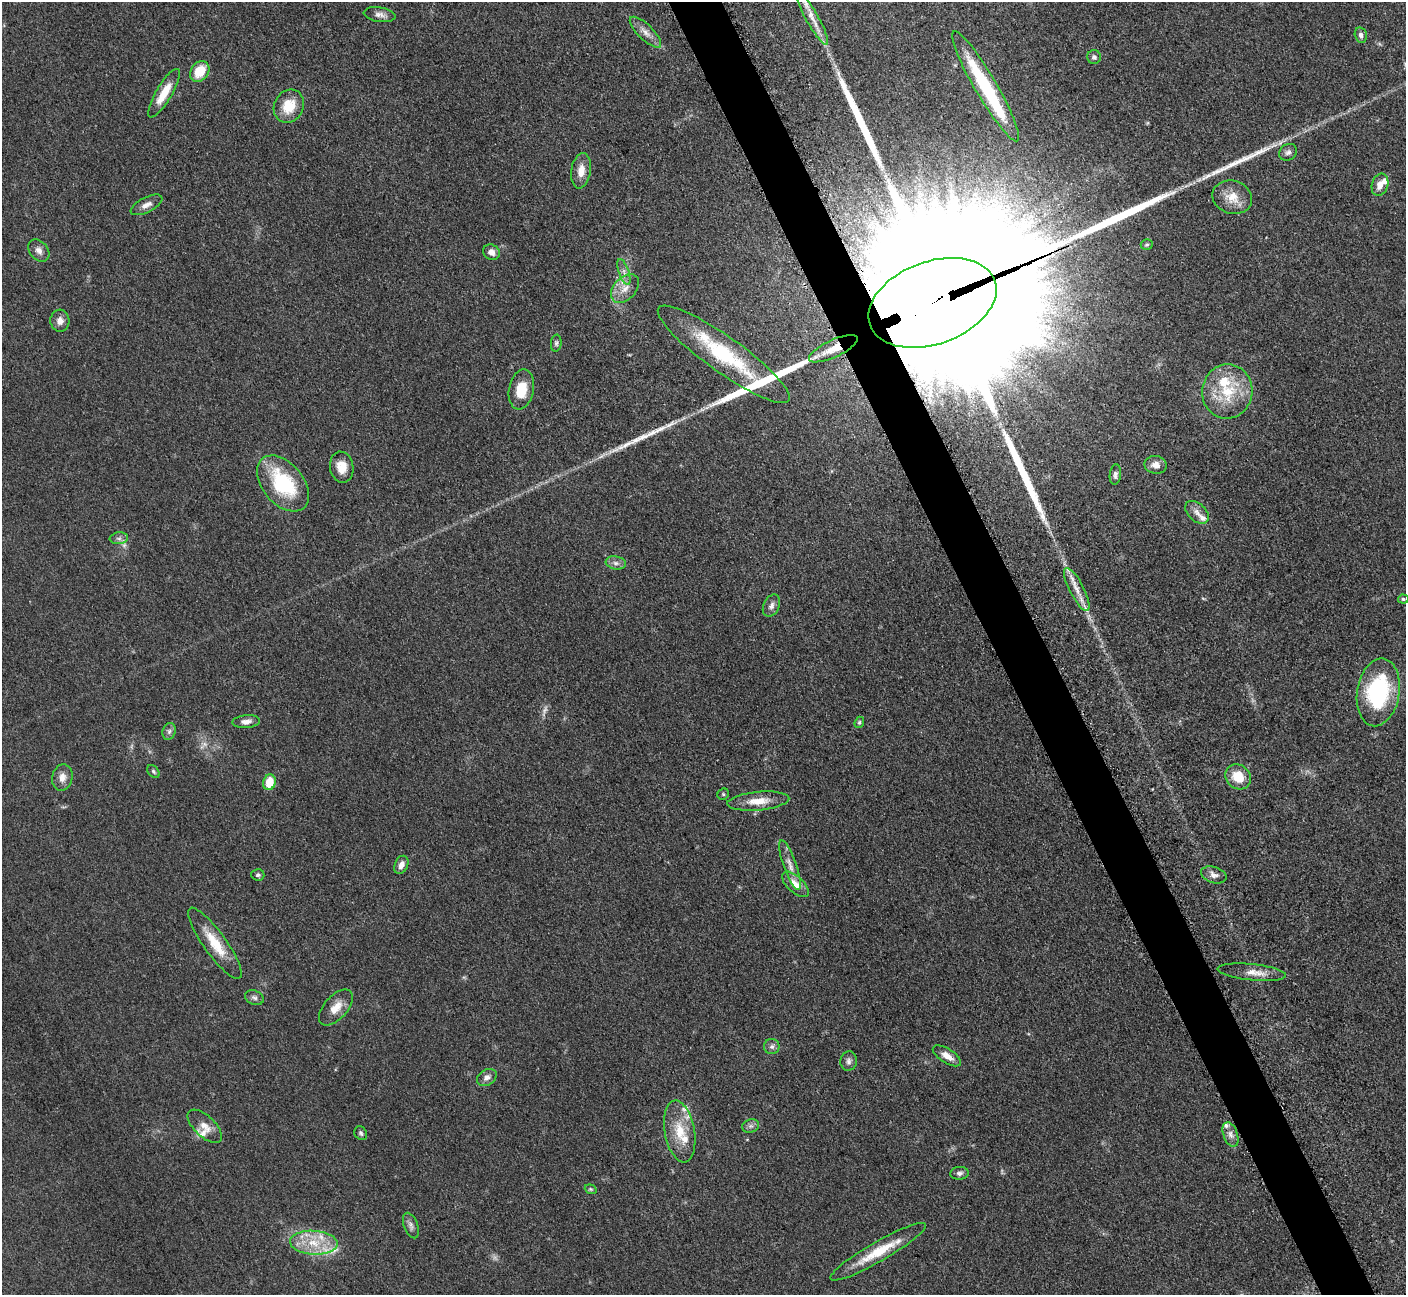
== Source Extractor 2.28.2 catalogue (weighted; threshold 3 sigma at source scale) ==
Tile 6 of 4 x 4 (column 2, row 2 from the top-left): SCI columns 1424-2827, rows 2885-4177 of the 5700 x 5663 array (HDU 1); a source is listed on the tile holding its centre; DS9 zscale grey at full resolution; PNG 1408 x 1297 px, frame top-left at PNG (2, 2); each listed source drawn as its Kron ellipse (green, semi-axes under 4 px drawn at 4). Shown black and unused: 4% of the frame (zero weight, under 3 of 5 exposures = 4% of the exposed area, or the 3 px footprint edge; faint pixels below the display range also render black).
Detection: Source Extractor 2.28.2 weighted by HDU 2 'WHT'; one run over the whole footprint, this tile lists its part. Background 0.0529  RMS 0.0056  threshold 0.0253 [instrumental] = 3 sigma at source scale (4.5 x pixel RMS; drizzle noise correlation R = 1.50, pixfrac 1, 0.05/0.05 arcsec/px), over >= 5 px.
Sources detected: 93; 5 too faint to see at this stretch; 6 long thin detections or spike segments (spike, bleed or trail) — neither listed nor drawn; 13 inside a brighter listed object's ellipse — not listed separately; the other 69 listed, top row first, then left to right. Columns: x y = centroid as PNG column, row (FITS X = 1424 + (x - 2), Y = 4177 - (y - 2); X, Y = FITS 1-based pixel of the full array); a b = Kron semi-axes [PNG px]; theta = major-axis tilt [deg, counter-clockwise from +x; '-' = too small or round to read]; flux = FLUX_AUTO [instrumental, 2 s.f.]
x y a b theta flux
380 15 16 7 -9 3.3
812 18 30 6 -60 7.1
645 32 20 7 -44 4.8
1361 35 8 6 -78 2
1094 57 7 7 - 1.7
200 71 11 8 55 14
986 86 63 11 -60 48
164 93 28 8 59 12
289 106 17 14 62 14
1288 152 9 8 - 2.2
581 171 18 9 81 6.7
1380 185 11 8 73 4.6
1232 197 20 16 -19 9.9
147 205 17 7 27 3.8
1147 245 6 5 - 1.1
39 250 12 9 -50 3.5
491 252 8 7 - 3.6
624 272 13 5 -71 2.7
625 288 17 11 46 7
932 303 66 41 20 100000
60 321 11 9 -86 3.7
556 343 8 5 83 1.3
833 349 26 8 25 13
724 354 80 18 -36 55
521 389 20 12 79 13
1227 391 27 25 81 26
1156 465 11 9 -11 4.1
342 467 15 11 -80 7.7
1115 475 10 5 85 1.9
283 483 32 20 -50 44
1197 512 14 8 -43 3.9
119 538 9 6 6 1.9
616 563 10 6 -10 2.4
1077 589 24 7 -63 7
1403 599 5 4 - 0.9
771 606 11 8 64 2.7
1378 692 34 21 81 67
246 722 14 6 6 3.4
859 722 6 4 68 0.94
169 731 8 6 74 1.7
153 771 7 5 -51 1.1
62 777 13 10 77 4.7
1238 777 13 12 - 12
269 782 8 6 75 12
723 794 6 5 - 0.89
758 801 31 9 5 10
401 865 9 6 66 3.5
790 865 26 6 -71 5.3
258 875 7 5 -4 1.2
1214 875 13 8 -17 3.2
795 884 17 8 -42 6.7
215 943 43 11 -54 17
1252 972 34 8 -6 7
254 998 10 7 -22 1.9
336 1007 22 11 48 8.2
772 1047 7 7 - 2
947 1056 16 7 -32 5.2
849 1061 10 8 82 2.1
487 1077 10 7 32 3.1
205 1126 21 10 -43 6.4
751 1126 9 6 19 1.8
680 1131 31 15 -80 16
361 1133 7 6 - 1.3
1231 1135 13 7 -70 3.1
959 1173 9 6 5 2.1
591 1189 6 4 -21 0.78
411 1225 13 7 -70 2.6
314 1243 24 12 -4 16
878 1252 55 10 30 19
Overlapping masked pixels (flux is a lower limit): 2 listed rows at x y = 932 303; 833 349